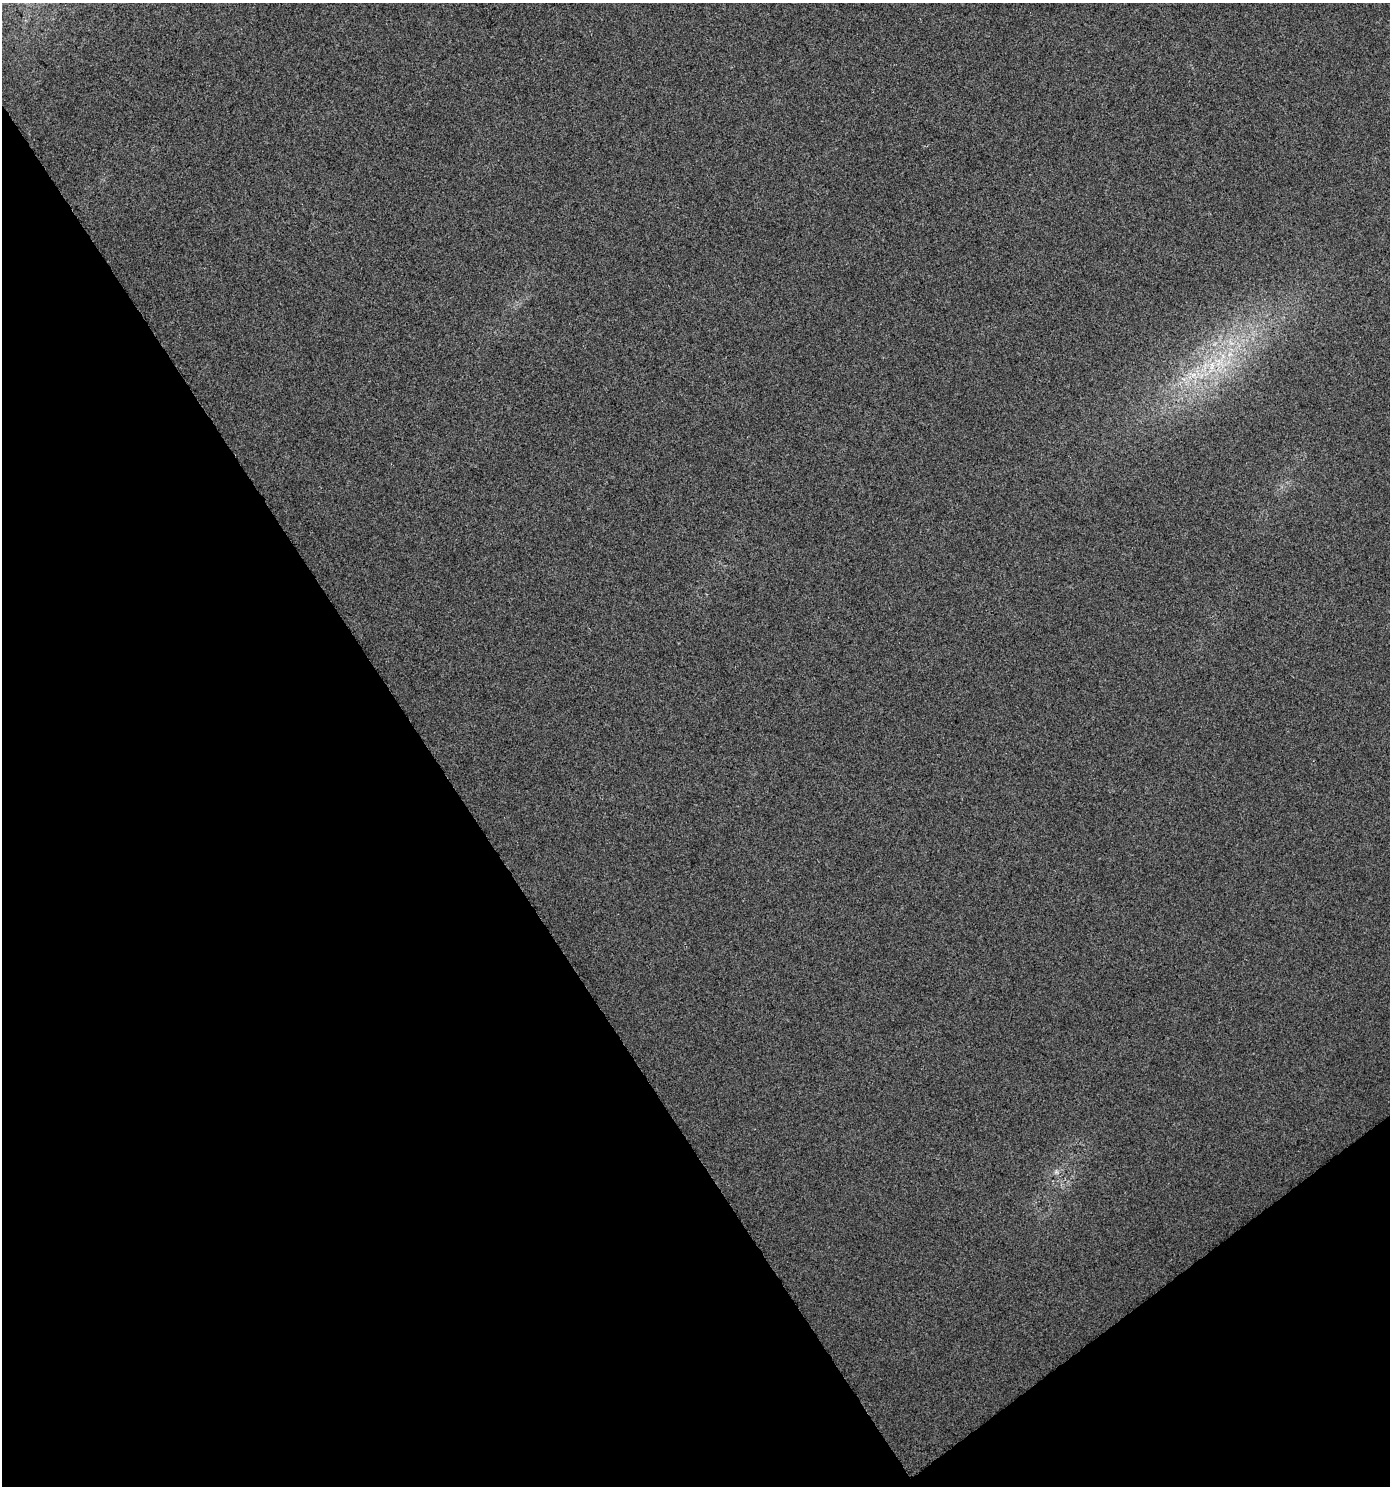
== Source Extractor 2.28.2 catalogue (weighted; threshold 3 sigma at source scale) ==
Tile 14 of 4 x 4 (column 2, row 4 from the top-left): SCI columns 1524-2911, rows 5-1488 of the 5874 x 5952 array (HDU 1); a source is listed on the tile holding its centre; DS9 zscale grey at full resolution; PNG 1392 x 1488 px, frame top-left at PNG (2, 3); no overlay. Shown black and unused: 35% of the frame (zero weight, under 3 of 5 exposures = <1% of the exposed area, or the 3 px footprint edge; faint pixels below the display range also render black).
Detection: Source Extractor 2.28.2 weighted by HDU 2 'WHT'; one run over the whole footprint, this tile lists its part. Background 0.0274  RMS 0.035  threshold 0.16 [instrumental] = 3 sigma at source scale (4.5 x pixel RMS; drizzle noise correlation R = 1.50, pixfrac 1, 0.0396/0.0396 arcsec/px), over >= 5 px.
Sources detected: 4; all 4 listed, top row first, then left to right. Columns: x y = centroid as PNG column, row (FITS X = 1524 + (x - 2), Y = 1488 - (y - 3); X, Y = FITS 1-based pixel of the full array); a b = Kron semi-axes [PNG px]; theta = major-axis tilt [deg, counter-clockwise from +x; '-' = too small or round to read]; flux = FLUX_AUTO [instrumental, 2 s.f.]
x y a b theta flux
1230 354 7 6 - 16
1212 365 15 7 78 36
1193 375 7 5 44 15
1056 1172 7 5 45 8.1